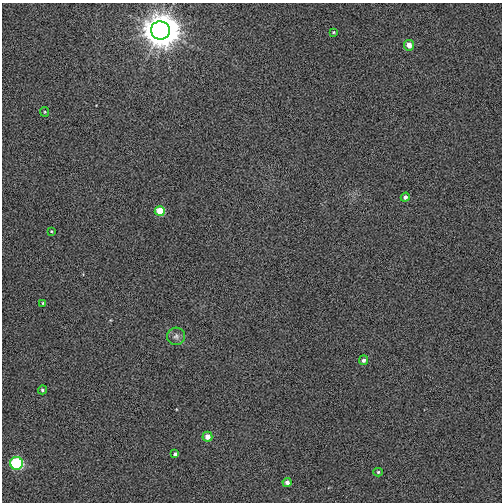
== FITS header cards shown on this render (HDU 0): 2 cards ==
NAXIS1  =                  500
NAXIS2  =                  500

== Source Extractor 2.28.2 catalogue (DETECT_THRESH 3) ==
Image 500 x 500 px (HDU 0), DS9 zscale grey, 1 PNG px = 1 image px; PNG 504 x 504 px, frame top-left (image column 1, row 500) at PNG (2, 3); each listed source drawn as its Kron ellipse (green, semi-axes under 4 px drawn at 4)
Background 0.00326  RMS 0.033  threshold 0.0995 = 3 sigma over >= 5 px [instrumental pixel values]
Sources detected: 16; all 16 listed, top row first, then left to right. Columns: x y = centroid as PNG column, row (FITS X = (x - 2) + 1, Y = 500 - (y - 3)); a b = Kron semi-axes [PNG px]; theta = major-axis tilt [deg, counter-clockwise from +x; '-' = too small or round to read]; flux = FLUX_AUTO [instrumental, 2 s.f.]
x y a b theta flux
160 30 9 9 - 7000
333 32 4 3 - 2.2
409 45 5 5 - 17
45 112 5 4 - 2.4
405 197 4 4 - 7
160 211 5 5 - 45
51 231 3 2 - 1.8
43 303 4 3 - 2.2
176 336 9 8 - 9.5
363 360 5 4 - 6.4
42 390 4 4 - 4.2
207 437 5 5 - 21
175 454 4 3 - 5.2
17 463 6 6 - 200
378 472 5 4 - 3.2
287 482 4 4 - 10